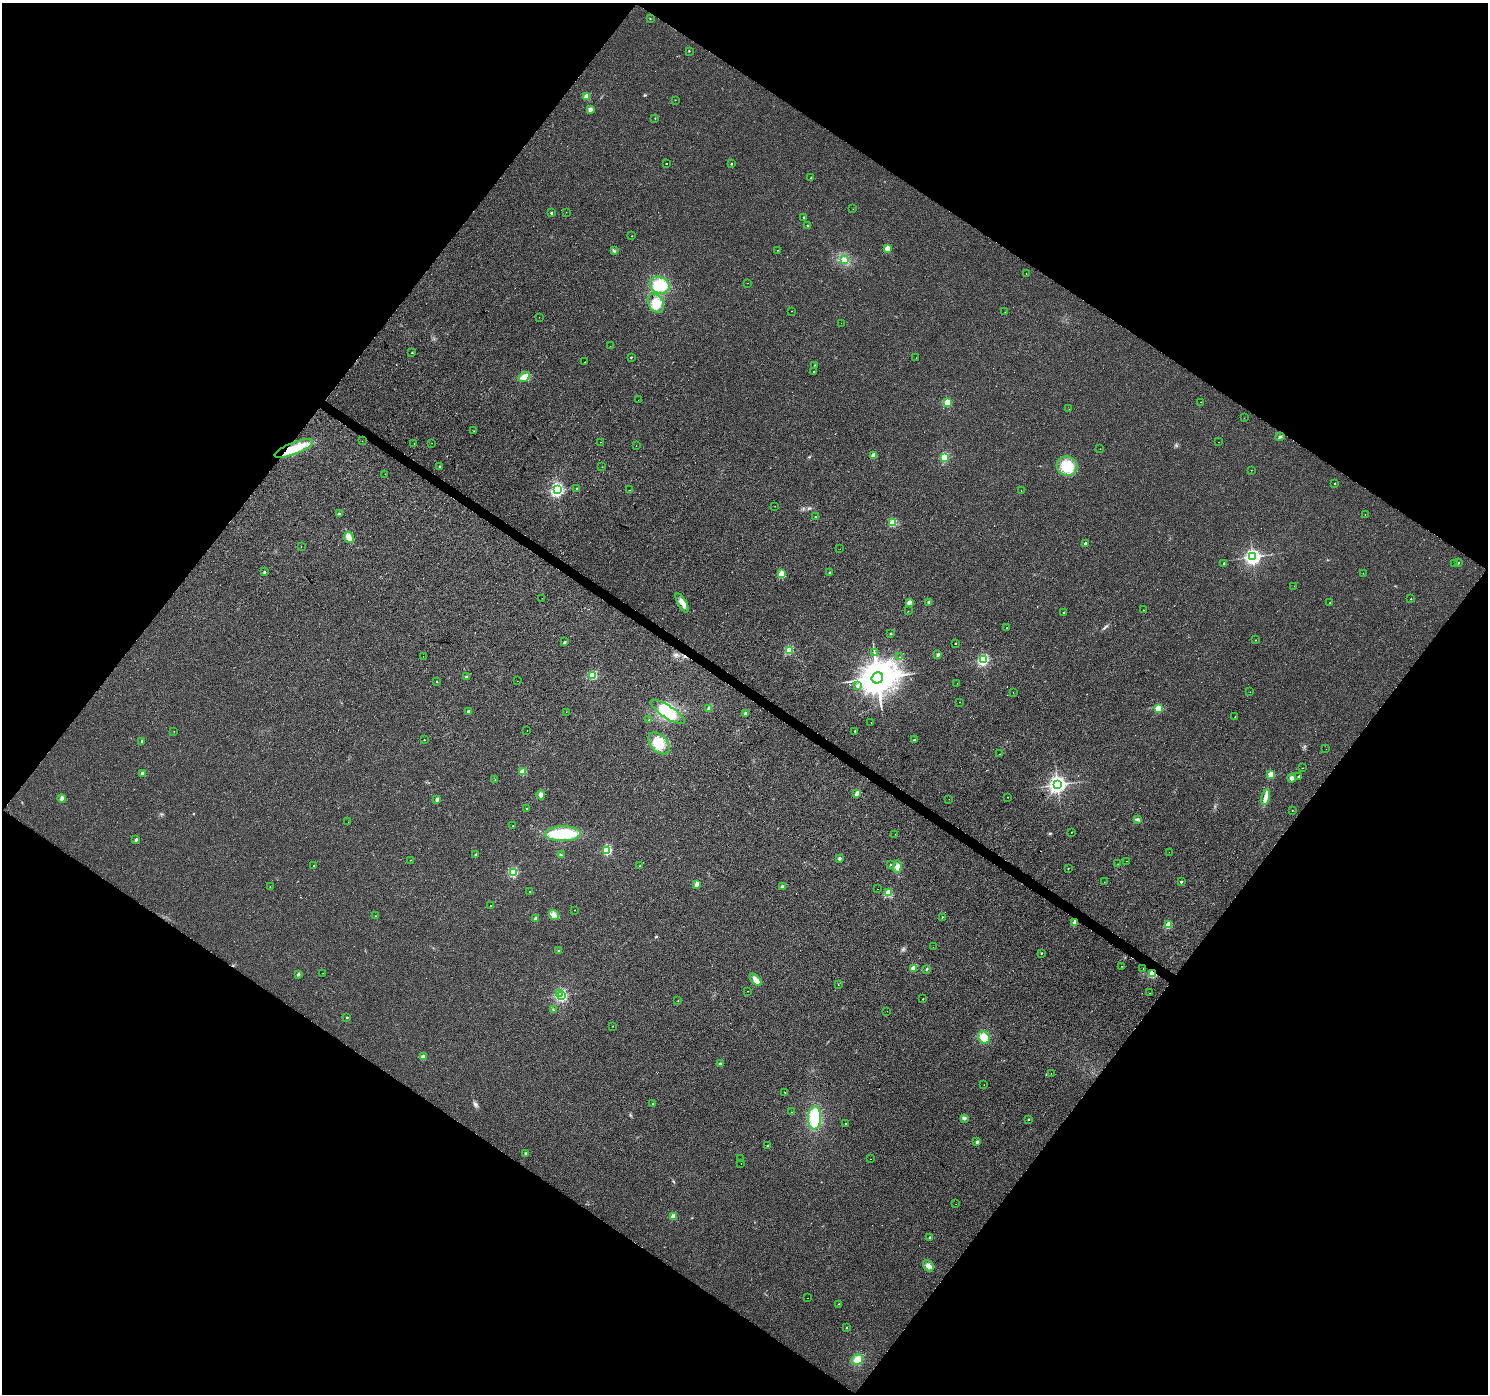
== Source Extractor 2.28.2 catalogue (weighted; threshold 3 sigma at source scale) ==
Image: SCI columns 1-5944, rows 182-5749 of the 5950 x 5998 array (HDU 1 of 3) = the unmasked area's bounding box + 8 px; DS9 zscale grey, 4 x 4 block average (1 PNG px = mean of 4 x 4 image px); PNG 1490 x 1396 px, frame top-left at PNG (2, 3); each listed source drawn as its Kron ellipse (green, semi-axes under 4 px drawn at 4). Shown black and unused: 49% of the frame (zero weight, under 2 of 3 exposures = <1% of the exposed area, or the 3 px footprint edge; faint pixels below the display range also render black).
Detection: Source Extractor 2.28.2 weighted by HDU 2 'WHT'. Background 0.00528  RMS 0.0054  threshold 0.0243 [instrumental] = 3 sigma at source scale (4.5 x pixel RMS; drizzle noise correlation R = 1.50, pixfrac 1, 0.0396/0.0396 arcsec/px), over >= 5 px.
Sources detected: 238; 1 inside a brighter object's white glare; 7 cosmic-ray / hot-pixel residue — neither listed nor drawn; the other 230 listed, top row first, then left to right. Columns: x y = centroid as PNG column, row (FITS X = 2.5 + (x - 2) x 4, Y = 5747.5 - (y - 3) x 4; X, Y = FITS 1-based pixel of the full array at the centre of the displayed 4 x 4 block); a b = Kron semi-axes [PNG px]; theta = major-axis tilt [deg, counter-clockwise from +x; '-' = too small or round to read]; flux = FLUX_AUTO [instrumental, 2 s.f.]
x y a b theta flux
650 18 2 2 - 1
689 51 2 2 - 1.2
586 96 2 2 - 50
675 100 2 2 - 1.1
590 110 4 3 - 6.9
655 118 2 2 - 1.8
667 164 2 2 - 3.4
731 164 2 2 - 3
811 178 2 2 - 1.5
853 209 2 2 - 0.61
566 212 2 2 - 0.72
551 213 2 2 - 7.5
803 217 2 2 - 3.3
808 226 2 2 - 10
632 236 2 2 - 1.4
887 249 2 2 - 57
778 250 2 2 - 1.2
614 251 2 2 - 1.8
844 260 3 2 - 5.3
1026 273 2 2 - 3.6
747 283 2 2 - 0.55
660 285 10 8 -27 69
656 303 10 7 -58 39
791 311 2 2 - 0.78
1005 312 2 2 - 0.7
539 317 2 2 - 0.53
841 323 2 2 - 0.85
610 346 2 2 - 0.46
412 353 2 2 - 3
631 357 2 2 - 3.4
916 358 2 2 - 0.56
585 362 2 2 - 1.2
814 365 2 2 - 1.1
813 371 2 2 - 3.7
524 377 6 4 30 27
638 400 2 2 - 1.4
1201 402 2 2 - 0.77
947 403 2 2 - 140
1069 409 2 2 - 0.56
1244 418 2 2 - 0.67
474 431 2 2 - 1.4
1280 437 4 2 - 3.8
362 441 2 2 - 0.76
600 442 2 2 - 0.43
1218 442 2 2 - 1.4
414 443 2 2 - 1.2
432 443 2 2 - 0.46
636 446 2 2 - 0.96
294 448 20 6 21 67
1100 449 2 2 - 0.99
873 455 2 2 - 42
945 457 2 2 - 180
440 466 2 2 - 1.2
1067 466 10 9 - 81
602 467 2 2 - 0.91
1251 470 2 2 - 0.52
385 474 2 2 - 0.46
1335 483 2 2 - 3.5
577 489 2 2 - 2.1
557 490 3 3 - 660
630 490 2 2 - 1.7
1021 491 2 2 - 1
775 506 2 2 - 0.61
339 514 2 2 - 12
1365 514 2 2 - 0.74
815 517 2 2 - 2
893 522 2 2 - 130
349 537 6 4 -62 21
1085 543 2 2 - 8.8
301 547 2 2 - 0.56
840 549 2 2 - 0.79
1252 557 3 3 - 1100
1458 562 2 2 - 2.1
1224 563 2 2 - 4.4
1455 563 2 2 - 0.57
264 572 2 2 - 9
829 572 2 2 - 2.1
1363 573 2 2 - 0.79
781 574 2 2 - 110
1294 586 2 2 - 1.9
542 598 2 2 - 0.33
1411 599 2 2 - 2.2
909 602 2 2 - 38
929 602 2 2 - 16
682 603 11 4 -60 19
1330 603 2 2 - 7.7
1143 610 2 2 - 0.74
908 611 2 2 - 4
1064 613 2 2 - 6.4
1007 628 2 2 - 1.4
891 633 2 2 - 3.2
1256 640 2 2 - 1.2
565 642 2 2 - 11
955 644 2 2 - 1.5
789 650 2 2 - 130
874 653 2 2 - 1.5
938 655 2 2 - 15
423 656 2 2 - 0.84
900 657 2 2 - 1.2
983 660 2 2 - 380
593 675 2 2 - 160
467 677 3 2 - 3.3
877 678 6 5 - 8500
437 681 2 2 - 1.8
517 681 2 2 - 0.81
957 683 2 2 - 0.79
857 686 2 2 - 11
1013 692 2 2 - 0.71
1250 692 2 2 - 1.1
959 702 2 2 - 6.7
709 708 2 2 - 39
1158 708 2 2 - 91
468 711 2 2 - 15
566 712 2 2 - 0.93
668 712 20 6 -33 66
746 714 2 2 - 23
1235 717 2 2 - 0.69
649 720 2 2 - 1.3
871 722 2 2 - 0.93
174 731 2 2 - 0.57
527 731 2 2 - 0.78
855 731 2 2 - 2.7
424 740 2 2 - 1.9
914 740 2 2 - 5.7
142 741 3 2 - 3
659 743 13 8 -46 48
1326 749 2 2 - 1.3
999 754 2 2 - 4.9
1302 768 2 2 - 0.83
522 772 2 2 - 75
142 773 2 2 - 14
1271 774 2 2 - 71
1298 776 2 2 - 4.5
1292 778 4 3 - 6.8
495 780 2 2 - 0.96
1057 784 3 3 - 1300
857 793 4 2 - 15
541 795 4 3 - 11
1007 797 2 2 - 0.81
1266 797 8 4 77 15
62 798 4 3 - 9
437 799 2 2 - 28
949 799 2 2 - 0.44
526 808 2 2 - 1.6
1292 810 2 2 - 0.8
1138 820 4 2 - 4.4
348 822 2 2 - 0.71
512 826 2 2 - 0.82
1072 832 2 2 - 1.4
563 834 18 7 1 120
895 834 2 2 - 0.72
136 840 2 2 - 14
607 850 2 2 - 220
1169 852 2 2 - 2
476 855 2 2 - 10
561 855 3 2 - 2.8
840 858 2 2 - 18
410 860 2 2 - 0.88
1127 861 2 2 - 0.6
891 864 2 2 - 1.2
1118 864 2 2 - 0.51
314 865 2 2 - 2.7
640 866 2 2 - 4.4
897 867 6 3 88 12
1068 868 2 2 - 3.2
513 872 2 2 - 250
1104 882 2 2 - 1.1
1181 882 2 2 - 6
697 884 2 2 - 41
270 886 2 2 - 0.99
782 887 2 2 - 21
877 889 2 2 - 5.3
530 891 2 2 - 1.2
888 892 2 2 - 67
491 905 2 2 - 3.3
574 910 2 2 - 0.92
554 915 5 4 - 12
376 916 2 2 - 1.1
942 917 2 2 - 2.4
536 918 2 2 - 18
1075 922 4 3 - 11
1169 924 2 2 - 88
933 947 2 2 - 0.63
559 951 2 2 - 6.4
1042 953 2 2 - 2.7
1121 966 2 2 - 4.7
914 968 2 2 - 62
927 969 3 2 - 2.7
1143 969 2 2 - 1.5
323 973 2 2 - 0.93
298 974 2 2 - 18
1152 974 2 2 - 190
756 980 7 3 -48 22
838 985 2 2 - 1.3
747 991 2 2 - 3.1
559 993 2 2 - 39
1149 993 2 2 - 3.1
561 995 2 2 - 490
923 999 2 2 - 2.3
678 1001 2 2 - 0.73
553 1010 2 2 - 1.9
887 1011 2 2 - 1.2
347 1017 2 2 - 6.1
612 1026 2 2 - 1.1
984 1038 7 5 -59 38
423 1057 2 2 - 43
720 1064 2 2 - 9
1051 1073 2 2 - 0.5
984 1085 2 2 - 1.3
785 1092 2 2 - 1.5
653 1104 2 2 - 0.8
791 1112 2 2 - 0.59
814 1118 12 6 88 120
964 1118 4 3 - 5.1
1028 1119 2 2 - 3.8
846 1123 2 2 - 1.8
977 1142 2 2 - 14
768 1145 2 2 - 2.5
526 1153 3 2 - 2.9
741 1159 2 2 - 1.3
871 1159 2 2 - 0.6
741 1163 2 2 - 1
956 1204 2 2 - 2.1
673 1216 2 2 - 49
930 1238 2 2 - 15
928 1266 6 4 -51 14
808 1298 2 2 - 1
839 1304 2 2 - 1.9
846 1327 2 2 - 3.3
857 1359 6 5 - 26
Overlapping masked pixels (flux is a lower limit): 2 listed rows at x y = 294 448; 1152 974
Diffuse or blended objects may show on this block-average render without a row.